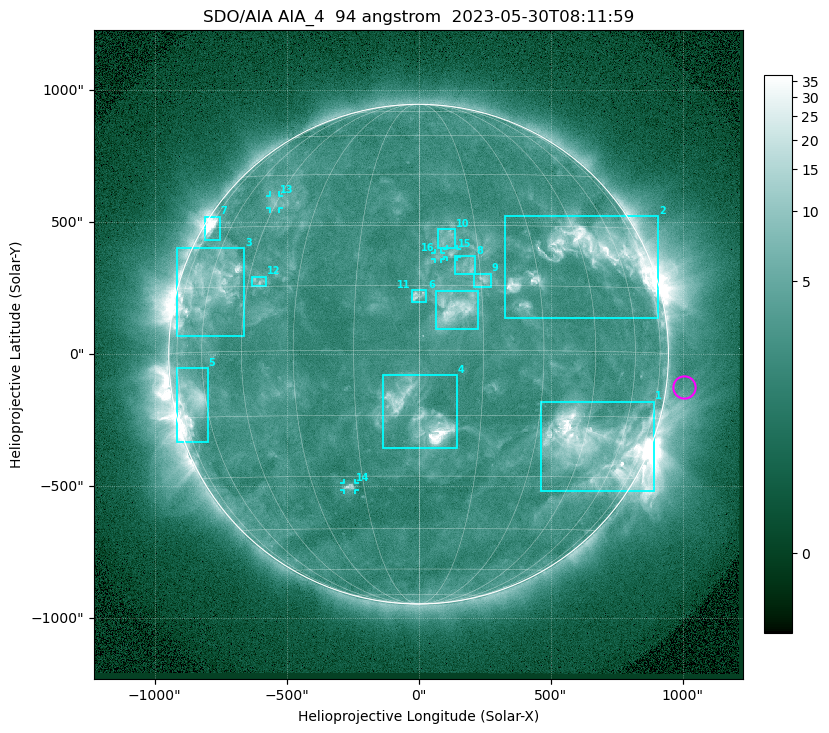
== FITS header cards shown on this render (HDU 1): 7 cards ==
TELESCOP= 'SDO/AIA '           / For AIA: SDO/AIA
INSTRUME= 'AIA_4   '           / For AIA: AIA_ATA1, AIA_ATA2, AIA_ATA3 or AIA_AT
WAVELNTH=                   94 / [angstrom] Wavelength
WAVEUNIT= 'angstrom'           / Wavelength unit: angstrom
DATE-OBS= '2023-05-30T08:11:59.122' / [ISO] Date when observation started; ISO 8
CTYPE1  = 'HPLN-TAN'           / CTYPE1: HPLN
CTYPE2  = 'HPLT-TAN'           / CTYPE2: HPLT

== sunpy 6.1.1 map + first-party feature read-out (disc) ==
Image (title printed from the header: SDO/AIA AIA_4  94 angstrom  2023-05-30T08:11:59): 1024 x 1024 px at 2.4 arcsec/px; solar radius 947 arcsec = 394 px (full disc in frame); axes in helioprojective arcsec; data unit not stated in the header (colour bar unlabelled)
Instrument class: DISC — disc imager (sunpy class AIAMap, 94 A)
Bright regions (active regions / flare kernels): reference = the median radial profile (limb darkening/brightening removed); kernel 9 px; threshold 5 sigma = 3.87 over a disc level ~2.54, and >= 1.15x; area >= 12 px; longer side >= 9 px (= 22 arcsec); searched inside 0.97 R_sun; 16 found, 16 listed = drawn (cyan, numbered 1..; 4 of them under ~33 arcsec drawn as corner ticks so the feature stays visible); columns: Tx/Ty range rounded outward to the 5 arcsec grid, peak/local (2 s.f.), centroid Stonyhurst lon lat
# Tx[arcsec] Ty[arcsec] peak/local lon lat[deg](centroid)
1 465..895 -520..-180 11 +49 -22
2 325..910 135..525 12 +47 +23
3 -915..-660 70..400 6.3 -60 +15
4 -135..145 -355..-80 17 +0 -15
5 -920..-800 -330..-50 7.7 -68 -11
6 65..225 90..240 7.2 +9 +10
7 -810..-750 435..520 11 -71 +30
8 140..215 300..375 4 +12 +20
9 210..275 255..305 4.7 +16 +16
10 70..140 400..475 3.4 +7 +26
11 -30..30 200..245 4.6 +0 +13
12 -630..-575 255..295 3.7 -42 +16
13 -565..-530 550..600 3.2 -46 +37
14 -280..-240 -515..-490 4.5 -19 -33
15 105..145 370..400 4.1 +8 +23
16 60..85 360..385 3 +5 +22
Off-limb structures (1.02-1.3 R_sun): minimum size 162 px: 3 found; the strongest spans PA ~225..310 deg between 1.02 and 1.3 R_sun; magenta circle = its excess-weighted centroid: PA ~265 deg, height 1.07 R_sun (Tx ~1005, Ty ~-125 arcsec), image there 1.5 x the reference